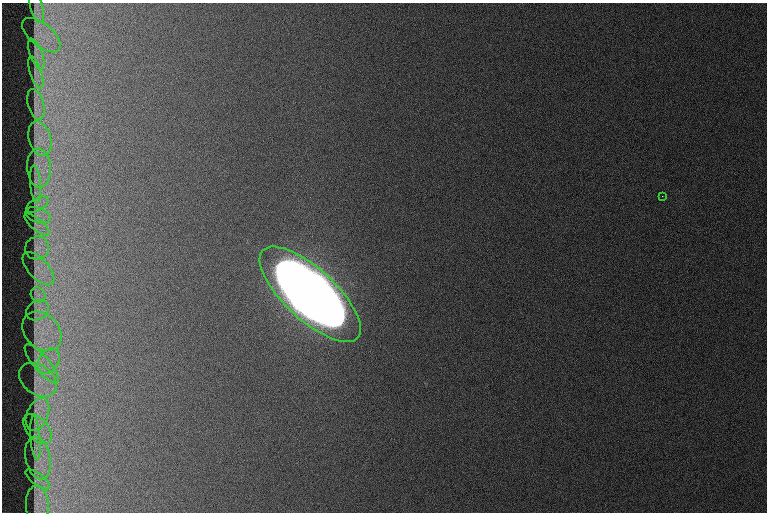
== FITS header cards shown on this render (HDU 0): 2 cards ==
NAXIS1  =                  765
NAXIS2  =                  510

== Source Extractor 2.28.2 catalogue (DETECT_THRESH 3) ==
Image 765 x 510 px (HDU 0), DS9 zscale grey, 1 PNG px = 1 image px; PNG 769 x 514 px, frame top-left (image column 1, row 510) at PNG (2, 3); each listed source drawn as its Kron ellipse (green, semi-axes under 4 px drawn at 4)
Background 1640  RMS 17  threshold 50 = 3 sigma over >= 5 px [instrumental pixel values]
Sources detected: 27; all 27 listed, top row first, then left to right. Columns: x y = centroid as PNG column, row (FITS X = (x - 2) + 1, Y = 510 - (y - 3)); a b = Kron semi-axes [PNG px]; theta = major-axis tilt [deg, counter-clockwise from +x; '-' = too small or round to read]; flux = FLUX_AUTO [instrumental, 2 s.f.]
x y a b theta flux
37 7 16 6 -74 6.1e+03
41 35 23 11 -40 1.6e+04
36 54 16 6 -69 6.1e+03
36 72 17 5 -71 5.2e+03
36 104 15 8 -75 6.0e+03
40 139 18 11 -74 1.7e+04
39 168 20 11 -87 1.7e+04
35 184 19 5 -85 5.5e+03
662 196 2 2 - 1.0e+03
37 205 12 6 29 3.8e+03
38 215 13 7 -19 5.4e+03
37 224 15 6 -40 3.7e+03
37 248 12 11 - 7.0e+03
38 269 20 10 -47 1.1e+04
310 294 64 25 -43 8.0e+06
38 295 8 6 -45 5.1e+03
38 310 12 9 34 6.5e+03
42 331 22 17 -46 2.6e+04
49 361 13 10 57 1.7e+04
42 364 24 8 -50 1.6e+04
38 380 21 14 -36 1.3e+04
37 415 17 10 67 1.1e+04
37 429 18 10 -47 9.1e+03
36 438 22 5 -86 6.0e+03
38 458 21 12 -78 1.6e+04
38 479 15 5 -37 4.6e+03
37 505 19 11 -87 8.5e+03